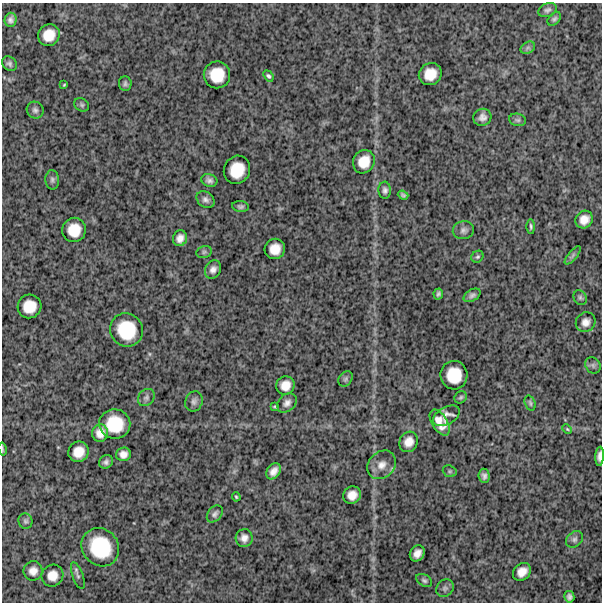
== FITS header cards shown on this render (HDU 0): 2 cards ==
NAXIS1  =                  600
NAXIS2  =                  600

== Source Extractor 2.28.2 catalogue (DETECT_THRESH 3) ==
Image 600 x 600 px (HDU 0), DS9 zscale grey, 1 PNG px = 1 image px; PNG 604 x 604 px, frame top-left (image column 1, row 600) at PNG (2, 3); each listed source drawn as its Kron ellipse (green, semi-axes under 4 px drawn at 4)
Background 1290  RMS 300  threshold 913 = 3 sigma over >= 5 px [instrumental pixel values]
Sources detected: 79; all 79 listed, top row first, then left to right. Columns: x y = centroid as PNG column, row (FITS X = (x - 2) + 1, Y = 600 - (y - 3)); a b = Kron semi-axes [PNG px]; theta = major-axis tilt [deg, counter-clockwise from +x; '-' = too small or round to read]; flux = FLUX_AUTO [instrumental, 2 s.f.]
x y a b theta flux
547 10 9 6 20 64000
554 19 8 5 44 48000
11 20 7 6 - 73000
49 35 11 10 - 300000
528 48 8 5 30 51000
9 64 8 6 -41 56000
430 74 12 10 38 310000
217 75 13 13 - 450000
268 76 6 4 -51 40000
125 84 7 6 - 49000
64 85 3 2 - 18000
82 105 8 6 -33 40000
35 110 9 8 - 69000
482 117 9 8 - 110000
518 120 8 6 -14 53000
364 162 12 10 62 300000
237 170 14 13 - 440000
52 180 10 7 -88 60000
209 180 8 6 -16 76000
385 190 8 6 -86 66000
403 195 5 4 - 41000
205 200 9 7 -37 82000
240 206 8 5 -7 50000
584 220 9 8 - 180000
531 226 7 3 -89 38000
74 230 12 12 - 350000
463 230 11 9 13 86000
180 238 8 7 - 130000
275 249 10 10 - 240000
204 252 8 6 14 45000
573 255 11 4 50 48000
477 257 6 5 - 35000
213 269 9 7 62 110000
438 294 5 4 - 45000
472 295 9 5 31 66000
580 298 8 6 -55 49000
29 306 12 11 - 340000
586 322 10 9 - 130000
127 330 17 16 - 750000
593 365 9 7 -56 56000
454 375 14 13 - 480000
345 379 8 6 53 48000
285 385 9 9 - 210000
146 397 9 7 48 69000
461 397 6 5 - 38000
194 401 10 8 70 78000
287 403 11 8 42 100000
530 403 8 5 -71 41000
275 406 4 3 - 26000
446 416 14 8 29 140000
440 423 14 7 -58 210000
115 424 15 15 - 630000
567 429 5 3 - 20000
100 433 9 8 - 170000
409 442 10 9 - 180000
2 449 6 2 -79 23000
78 452 10 10 - 260000
123 454 7 7 - 120000
600 456 9 4 87 100000
106 462 7 6 - 64000
382 465 16 12 45 220000
274 471 9 6 55 130000
450 471 7 5 -20 36000
484 476 7 5 -85 67000
352 495 9 8 - 180000
236 497 5 3 - 26000
215 514 9 6 50 64000
25 521 7 7 - 49000
244 538 9 8 - 120000
574 539 9 7 41 68000
100 547 20 18 -49 990000
417 553 8 7 - 140000
33 571 9 9 - 150000
522 572 10 8 42 180000
52 576 11 10 - 220000
78 576 14 5 -71 56000
424 580 9 5 -32 48000
445 588 9 8 - 67000
569 597 6 5 - 62000
At the frame edge (FLAGS 8, measured only in part): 2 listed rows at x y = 2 449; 600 456